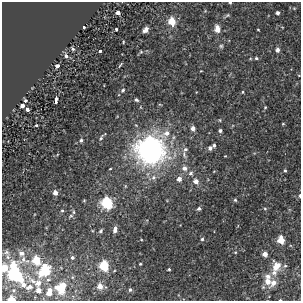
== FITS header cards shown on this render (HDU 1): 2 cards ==
NAXIS1  =                  299
NAXIS2  =                  299

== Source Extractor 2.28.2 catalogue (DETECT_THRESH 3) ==
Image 299 x 299 px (HDU 1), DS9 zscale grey, 1 PNG px = 1 image px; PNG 303 x 303 px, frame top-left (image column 1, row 299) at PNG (2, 2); no overlay
Background 5.85e-04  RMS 0.0033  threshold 0.00997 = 3 sigma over >= 5 px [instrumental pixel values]
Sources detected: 94; all 94 listed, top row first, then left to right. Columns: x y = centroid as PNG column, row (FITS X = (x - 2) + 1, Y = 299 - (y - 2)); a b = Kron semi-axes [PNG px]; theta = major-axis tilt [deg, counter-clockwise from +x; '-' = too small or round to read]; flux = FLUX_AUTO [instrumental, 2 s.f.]
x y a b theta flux
230 3 3 3 - 0.27
118 13 3 3 - 4.5
277 13 4 4 - 0.54
227 15 7 5 32 0.31
172 21 5 5 - 5.1
84 27 3 3 - 0.35
117 29 3 3 - 2.9
146 29 5 4 - 1.4
217 29 6 5 - 2.1
258 30 3 2 - 0.18
221 46 5 5 - 0.34
73 49 5 4 - 0.49
277 50 5 4 - 0.91
100 51 3 3 - 1
141 52 6 5 - 0.28
66 56 3 3 - 1.6
256 58 5 4 - 0.33
120 65 7 3 50 0.3
57 66 4 3 - 2.6
299 75 4 2 - 0.14
123 90 6 5 - 0.41
243 92 5 3 - 0.19
56 99 4 3 - 2.2
136 100 5 4 - 0.43
25 101 3 3 - 1.6
56 103 3 3 - 1.1
22 105 4 3 - 5.5
265 107 4 4 - 0.21
27 110 3 3 - 2
220 120 5 3 - 0.19
283 124 4 3 - 0.18
36 125 3 3 - 1.9
193 128 5 5 - 1.2
220 130 3 3 - 0.51
166 133 9 8 - 1.5
102 137 12 4 51 0.42
81 140 5 4 - 0.44
214 145 4 3 - 0.36
210 148 5 5 - 0.71
185 149 8 6 51 0.87
150 150 35 33 -4 41
184 168 6 6 - 1.1
110 169 4 2 - 0.16
285 171 4 3 - 0.26
191 173 7 7 - 0.71
153 177 7 7 - 0.92
179 179 5 5 - 1.3
196 181 6 5 - 1.3
55 193 5 4 - 1.4
300 196 5 2 - 0.28
235 200 4 4 - 0.32
84 201 3 3 - 0.21
107 203 6 5 - 22
265 208 5 3 - 0.25
199 209 5 4 - 0.52
62 210 5 4 - 0.26
73 212 6 4 -89 0.37
115 230 7 4 78 0.95
101 231 6 4 47 0.36
202 239 4 4 - 0.4
281 240 5 5 - 4.6
6 252 7 5 21 0.41
235 252 4 3 - 0.18
22 253 5 5 - 0.89
265 254 4 4 - 1.4
72 257 3 3 - 0.38
23 259 8 6 89 0.61
36 260 5 5 - 6.8
140 264 3 2 - 0.2
13 265 5 5 - 3.5
104 266 6 5 - 13
277 266 10 8 68 2.8
285 266 6 5 - 0.33
4 268 5 5 - 3.3
169 269 3 3 - 0.3
45 270 8 6 50 12
274 272 8 8 - 1.1
15 274 7 6 - 25
268 276 9 7 -24 0.94
20 279 5 5 - 2.3
33 281 8 4 -31 0.67
268 281 9 7 -74 2
38 283 6 5 - 1.1
273 283 9 6 52 1.4
23 285 5 4 - 0.76
100 286 5 4 - 2
30 287 7 4 29 0.64
61 288 8 6 57 7.2
38 290 4 4 - 1.3
50 290 5 5 - 1
130 290 5 4 - 0.43
48 293 4 3 - 0.76
11 299 5 3 - 2
280 300 3 2 - 0.17
At the frame edge (FLAGS 8, measured only in part): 6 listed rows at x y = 230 3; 299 75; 300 196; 4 268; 11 299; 280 300